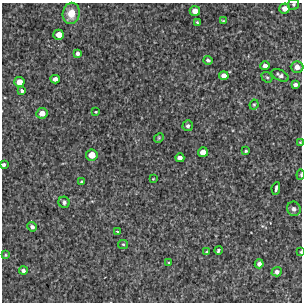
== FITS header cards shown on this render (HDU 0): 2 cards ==
NAXIS1  =                  300 / Width of image
NAXIS2  =                  300 / Height of image

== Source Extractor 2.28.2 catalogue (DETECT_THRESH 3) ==
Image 300 x 300 px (HDU 0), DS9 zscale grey, 1 PNG px = 1 image px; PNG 304 x 304 px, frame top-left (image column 1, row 300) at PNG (2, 3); each listed source drawn as its Kron ellipse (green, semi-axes under 4 px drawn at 4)
Background 3510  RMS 280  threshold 844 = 3 sigma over >= 5 px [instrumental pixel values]
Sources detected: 46; all 46 listed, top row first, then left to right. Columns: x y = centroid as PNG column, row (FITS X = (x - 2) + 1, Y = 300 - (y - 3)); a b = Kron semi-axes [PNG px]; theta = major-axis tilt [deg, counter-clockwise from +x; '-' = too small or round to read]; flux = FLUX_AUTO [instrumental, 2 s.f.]
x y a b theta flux
294 4 6 5 - 31000
285 8 5 5 - 130000
195 11 5 5 - 160000
71 13 11 8 79 280000
223 21 4 4 - 19000
197 22 3 3 - 23000
59 35 5 5 - 170000
78 53 4 4 - 63000
208 60 4 3 - 42000
265 66 4 4 - 88000
297 67 6 6 - 100000
280 75 9 5 -25 67000
224 76 5 4 - 120000
267 77 6 4 -41 28000
55 79 4 4 - 88000
19 82 5 5 - 170000
295 85 4 4 - 69000
22 91 4 3 - 37000
254 105 5 3 - 21000
96 112 3 2 - 17000
42 113 5 5 - 140000
188 126 5 5 - 50000
159 138 5 4 - 21000
300 142 3 3 - 13000
246 151 3 3 - 23000
203 152 5 4 - 140000
92 155 6 5 - 200000
180 158 4 4 - 94000
4 165 3 3 - 42000
301 175 5 2 - 18000
153 179 3 2 - 12000
82 182 3 3 - 37000
276 188 6 3 80 61000
64 202 5 5 - 47000
294 209 7 6 - 61000
32 227 5 4 - 53000
117 231 3 3 - 18000
123 244 5 4 - 24000
218 250 4 3 - 50000
207 252 3 3 - 25000
301 252 4 3 - 18000
5 255 4 3 - 20000
169 262 3 2 - 14000
259 264 4 4 - 66000
23 271 4 3 - 42000
277 272 5 4 - 66000
At the frame edge (FLAGS 8, measured only in part): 5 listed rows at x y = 294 4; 300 142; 4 165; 301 175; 301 252